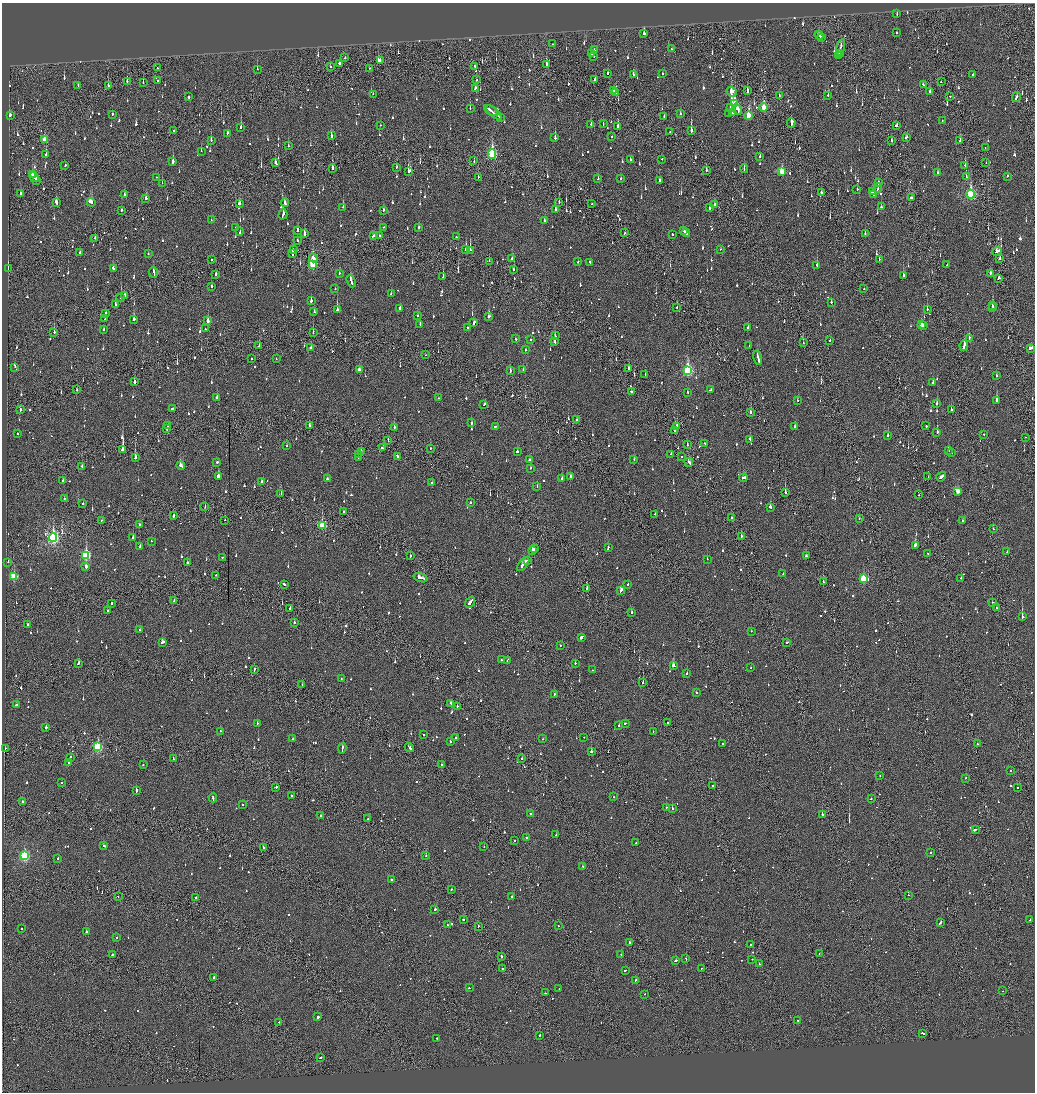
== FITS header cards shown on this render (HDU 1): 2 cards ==
NAXIS1  =                 2065
NAXIS2  =                 2180

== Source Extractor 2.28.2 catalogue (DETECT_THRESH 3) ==
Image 2065 x 2180 px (HDU 1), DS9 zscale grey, zoomed out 1/2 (1 PNG px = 2 x 2 image px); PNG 1037 x 1094 px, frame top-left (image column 1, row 2179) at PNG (2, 3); each listed source drawn as its Kron ellipse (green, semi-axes under 4 px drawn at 4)
Background -0.12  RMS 0.067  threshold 0.2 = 3 sigma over >= 5 px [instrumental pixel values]
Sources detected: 1462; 52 cannot appear on this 1/2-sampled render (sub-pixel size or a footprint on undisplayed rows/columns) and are neither listed nor drawn; of the other 1410, the 500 brightest by FLUX_AUTO listed and drawn (910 fainter detections omitted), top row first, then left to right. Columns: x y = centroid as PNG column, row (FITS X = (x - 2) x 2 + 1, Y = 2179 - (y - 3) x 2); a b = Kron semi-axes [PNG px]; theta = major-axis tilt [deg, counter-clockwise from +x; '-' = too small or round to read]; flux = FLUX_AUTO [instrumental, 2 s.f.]
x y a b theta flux
897 14 2 2 - 56
896 32 2 2 - 77
644 34 3 2 - 570
819 35 4 2 - 250
821 38 3 1 - 120
553 44 2 1 - 59
841 47 8 2 76 270
671 49 2 2 - 130
594 50 2 2 - 93
591 53 2 2 - 240
839 53 2 1 - 120
839 55 3 2 - 130
594 56 2 2 - 120
345 58 2 2 - 250
380 60 3 2 - 61
340 64 3 2 - 700
546 64 3 1 - 230
475 66 2 2 - 67
330 67 2 2 - 120
157 68 2 1 - 67
369 68 2 1 - 120
257 69 2 1 - 70
608 73 2 2 - 53
662 73 2 2 - 92
633 74 2 2 - 87
973 74 3 2 - 140
595 79 3 2 - 70
477 80 2 2 - 150
127 81 4 2 - 96
158 81 2 2 - 96
941 82 2 2 - 73
143 83 2 2 - 390
78 85 2 1 - 58
108 85 2 1 - 300
923 85 2 2 - 83
475 88 3 2 - 110
614 90 3 2 - 58
747 91 3 2 - 290
616 92 3 2 - 120
732 92 5 4 - 220
930 92 3 2 - 66
373 94 2 2 - 70
779 95 2 1 - 97
828 95 2 2 - 57
950 96 2 2 - 63
188 97 2 2 - 230
1016 97 5 2 - 150
734 103 3 2 - 6300
764 107 4 2 - 300
470 108 3 2 - 66
731 108 4 2 - 9400
737 109 6 2 -56 250
491 111 7 1 -33 270
732 112 2 2 - 3100
494 113 10 2 -42 210
112 114 2 2 - 66
680 114 2 2 - 80
728 114 3 2 - 130
10 115 3 2 - 55
664 116 2 2 - 72
749 116 4 3 - 380
500 117 2 2 - 420
942 121 2 2 - 54
791 123 4 2 - 7700
603 124 3 1 - 53
381 125 2 1 - 110
591 125 3 2 - 89
618 126 3 2 - 94
896 126 2 2 - 130
241 127 3 2 - 120
174 131 2 2 - 130
670 131 2 1 - 78
691 131 4 2 - 540
227 133 3 2 - 100
331 136 3 2 - 190
611 137 2 2 - 220
906 137 3 2 - 98
555 138 3 2 - 290
44 140 4 2 - 180
211 140 3 2 - 170
892 141 2 1 - 170
960 141 3 2 - 120
288 146 2 2 - 110
985 148 2 1 - 68
201 151 2 2 - 70
492 154 5 3 - 1100
46 155 3 2 - 78
760 156 2 2 - 71
630 159 2 2 - 82
661 159 2 1 - 320
474 161 2 1 - 54
173 162 3 2 - 250
276 163 4 2 - 110
986 163 2 1 - 73
65 165 2 2 - 81
965 166 3 1 - 91
396 167 3 2 - 62
332 168 3 2 - 230
744 168 4 2 - 150
706 170 3 2 - 69
408 171 4 2 - 570
782 171 4 3 - 320
938 173 3 2 - 97
32 175 3 2 - 140
1007 176 2 2 - 56
34 177 5 3 - 190
156 177 2 2 - 61
966 177 3 2 - 180
478 178 3 2 - 71
598 178 2 2 - 72
621 179 2 2 - 99
36 180 3 1 - 100
659 181 3 2 - 140
162 183 3 1 - 62
878 183 4 2 - 160
878 188 4 2 - 260
857 189 2 2 - 81
821 192 2 2 - 130
873 192 3 2 - 150
20 194 2 2 - 150
873 194 2 2 - 56
971 194 4 3 - 1200
124 195 3 2 - 84
146 198 3 2 - 77
911 198 4 2 - 130
56 202 4 2 - 120
91 202 4 2 - 310
559 202 2 1 - 84
285 203 4 2 - 98
239 204 3 3 - 100
591 204 2 2 - 72
715 204 2 2 - 92
343 207 3 2 - 160
881 207 2 2 - 87
710 208 3 2 - 150
122 210 2 2 - 130
383 210 3 2 - 78
555 210 3 2 - 260
283 214 5 2 - 170
211 220 2 2 - 58
544 220 2 2 - 320
235 227 2 2 - 67
384 227 2 1 - 53
418 227 2 2 - 57
298 230 2 2 - 130
683 231 3 2 - 140
240 232 2 2 - 170
625 233 2 2 - 79
686 233 4 2 - 200
304 234 3 2 - 190
672 234 3 2 - 53
865 234 2 2 - 170
373 236 3 2 - 93
379 236 2 2 - 150
456 237 3 1 - 110
95 238 2 2 - 88
297 240 2 2 - 69
466 249 3 2 - 260
720 249 2 2 - 54
293 250 2 2 - 500
470 250 2 1 - 200
997 251 5 2 - 160
79 252 3 1 - 72
148 254 2 2 - 52
292 254 3 2 - 100
313 258 4 2 - 390
511 259 3 2 - 93
879 259 2 1 - 120
1000 259 2 2 - 55
211 260 2 2 - 88
489 261 2 1 - 76
578 261 2 2 - 89
590 263 3 2 - 110
313 264 3 3 - 760
947 264 2 2 - 67
817 265 3 2 - 260
113 268 3 2 - 150
8 269 3 1 - 70
513 270 2 2 - 130
153 272 5 2 - 170
339 273 2 2 - 87
990 273 3 1 - 190
216 274 2 2 - 87
903 275 3 2 - 130
443 277 2 1 - 84
998 278 3 2 - 75
351 281 6 2 -67 190
211 286 2 2 - 60
335 289 2 2 - 52
864 289 2 1 - 120
391 294 2 2 - 55
124 296 2 2 - 92
121 297 3 1 - 420
311 300 4 2 - 220
831 302 2 2 - 290
115 305 3 2 - 110
992 306 4 2 - 190
677 307 2 2 - 54
400 308 2 2 - 150
992 308 2 2 - 240
927 309 2 2 - 150
337 310 3 2 - 710
314 312 3 2 - 69
106 313 3 2 - 180
418 316 2 2 - 54
489 317 3 2 - 190
105 319 2 2 - 63
134 319 2 2 - 240
208 321 3 2 - 71
474 323 4 2 - 120
420 324 2 2 - 110
921 325 3 2 - 190
924 326 2 2 - 59
467 327 2 2 - 70
748 327 2 2 - 70
104 329 2 2 - 81
205 329 2 2 - 70
54 332 2 2 - 72
313 333 2 2 - 87
555 336 3 2 - 66
969 338 3 2 - 180
515 339 2 2 - 72
531 339 2 2 - 87
830 341 2 2 - 61
555 342 3 2 - 700
803 343 2 2 - 72
749 345 2 2 - 58
259 346 2 2 - 92
964 346 5 2 - 240
311 348 2 2 - 73
1031 348 4 2 - 200
525 350 2 2 - 66
425 355 2 1 - 64
758 358 7 2 -74 300
251 359 2 2 - 65
276 359 2 1 - 62
15 367 2 1 - 66
629 368 3 2 - 77
359 370 3 2 - 91
523 370 2 2 - 85
510 371 3 1 - 97
688 371 4 3 - 1700
645 374 2 2 - 57
996 376 2 2 - 71
135 382 2 2 - 300
933 382 3 2 - 68
77 390 2 2 - 84
710 390 3 2 - 82
631 391 2 2 - 190
688 392 2 2 - 54
217 397 3 2 - 110
438 398 2 2 - 79
798 400 2 2 - 69
997 400 4 2 - 670
484 404 3 2 - 69
937 404 2 2 - 190
172 408 3 2 - 120
20 410 3 1 - 76
951 410 2 2 - 66
750 413 2 2 - 160
577 420 2 2 - 93
471 423 2 2 - 72
168 426 2 1 - 130
309 426 2 2 - 200
496 426 3 2 - 81
677 426 2 2 - 210
926 426 2 2 - 54
394 427 2 2 - 160
795 427 3 2 - 83
167 429 2 1 - 100
674 431 2 1 - 350
937 432 2 2 - 320
17 434 2 2 - 93
984 434 2 1 - 71
888 435 2 2 - 130
1025 437 2 1 - 67
750 439 3 2 - 100
388 441 2 1 - 170
704 443 2 2 - 83
687 445 2 2 - 60
287 446 2 2 - 61
382 448 2 2 - 110
430 448 2 1 - 170
123 450 2 2 - 3900
948 450 2 2 - 240
361 451 4 1 - 100
517 452 2 2 - 92
952 452 2 2 - 76
358 454 2 1 - 110
671 454 2 2 - 120
397 456 3 2 - 130
358 457 2 1 - 150
681 457 2 1 - 120
135 458 3 2 - 450
634 459 2 2 - 130
529 460 2 2 - 53
217 462 2 2 - 180
689 462 4 2 - 180
181 465 4 2 - 440
82 466 2 2 - 81
531 468 2 2 - 71
218 476 3 2 - 3800
570 477 2 2 - 89
928 477 2 2 - 56
941 477 5 2 - 220
743 478 4 2 - 160
327 479 2 2 - 120
562 479 2 2 - 290
63 481 2 2 - 61
261 481 3 2 - 99
432 483 2 2 - 93
537 487 2 2 - 80
958 491 3 3 - 200
785 492 3 2 - 430
281 494 2 2 - 110
918 495 2 1 - 110
64 499 2 2 - 76
470 502 2 2 - 75
83 504 2 2 - 130
205 507 2 1 - 57
770 507 2 2 - 190
344 511 3 2 - 81
655 514 2 2 - 66
173 515 4 2 - 120
731 518 2 2 - 86
859 518 2 2 - 53
102 520 2 2 - 63
225 520 2 2 - 130
962 520 3 2 - 59
139 525 2 1 - 100
322 525 3 3 - 550
993 529 2 2 - 110
741 536 2 2 - 160
133 537 2 2 - 90
53 538 4 3 - 2900
151 541 2 2 - 74
915 545 3 2 - 540
140 547 3 2 - 96
608 548 3 2 - 400
534 549 2 2 - 140
532 550 3 2 - 150
1007 552 2 1 - 90
928 554 2 2 - 56
86 555 4 3 - 1200
410 556 3 2 - 70
806 556 3 2 - 65
222 557 2 2 - 110
707 559 2 2 - 62
528 561 2 2 - 83
8 562 2 2 - 62
187 563 2 2 - 110
523 564 8 2 49 250
86 566 3 2 - 300
783 574 2 2 - 59
216 575 2 2 - 55
14 576 3 3 - 580
421 578 7 2 -18 370
961 578 2 1 - 190
863 579 3 3 - 560
823 582 2 1 - 110
284 584 3 2 - 110
628 584 2 2 - 99
587 588 2 2 - 600
621 590 4 2 - 170
174 601 3 2 - 110
470 602 6 2 51 400
992 602 2 1 - 53
111 603 2 1 - 300
290 608 2 2 - 64
996 608 2 2 - 57
107 611 2 2 - 150
632 612 2 2 - 230
1022 617 2 2 - 2200
294 622 2 2 - 53
27 625 2 2 - 87
139 630 2 2 - 64
751 631 2 2 - 58
581 637 3 2 - 480
163 642 4 2 - 260
787 643 3 2 - 68
560 645 2 2 - 56
501 660 2 2 - 62
507 661 2 1 - 66
78 663 3 2 - 220
575 663 2 2 - 170
673 666 3 2 - 1500
751 667 2 2 - 54
254 669 3 2 - 99
592 670 2 2 - 62
687 673 2 2 - 88
341 679 2 2 - 70
643 683 2 2 - 280
302 685 2 2 - 56
696 692 2 2 - 57
554 694 2 2 - 66
451 703 3 2 - 81
17 705 4 2 - 150
457 706 2 2 - 120
668 722 2 2 - 56
625 723 2 2 - 73
257 724 2 2 - 86
619 726 2 2 - 250
46 727 2 2 - 150
220 731 2 1 - 110
653 732 2 2 - 61
424 735 2 2 - 63
584 737 2 2 - 53
456 738 2 2 - 120
292 739 3 2 - 60
543 739 2 2 - 57
450 741 2 2 - 60
722 743 2 2 - 73
977 744 2 2 - 85
98 747 3 3 - 1200
409 747 5 2 - 200
5 748 2 1 - 250
342 748 5 2 - 160
591 751 3 2 - 440
70 757 3 2 - 110
522 758 2 2 - 71
173 759 2 2 - 55
69 762 2 2 - 86
143 765 2 2 - 69
441 765 2 2 - 190
1011 771 2 2 - 71
880 775 2 1 - 73
966 778 2 2 - 66
61 783 2 1 - 170
713 786 2 2 - 93
276 787 2 2 - 140
1017 788 2 2 - 73
136 791 4 2 - 220
291 795 2 2 - 85
613 797 2 2 - 64
213 798 4 2 - 220
871 798 2 2 - 120
22 801 2 2 - 100
242 805 2 2 - 90
666 808 2 2 - 180
672 808 2 2 - 310
530 814 2 2 - 66
822 815 2 2 - 450
320 816 2 1 - 66
368 819 2 2 - 210
975 829 3 2 - 1100
556 835 2 2 - 53
526 838 2 2 - 200
515 840 2 2 - 94
636 843 2 2 - 97
104 845 3 2 - 140
484 846 2 2 - 63
263 848 3 2 - 100
931 852 2 2 - 110
426 855 2 2 - 130
24 856 3 3 - 1700
58 858 2 2 - 58
583 867 3 2 - 160
392 880 3 2 - 92
451 889 2 1 - 80
908 895 2 2 - 93
118 896 2 2 - 55
512 897 2 2 - 75
196 898 2 2 - 59
435 909 2 2 - 370
463 919 2 2 - 160
1030 920 2 1 - 53
941 922 3 2 - 370
447 924 2 2 - 99
478 926 2 1 - 77
559 926 2 1 - 310
21 928 2 2 - 53
86 932 2 2 - 250
117 937 2 2 - 120
629 942 2 2 - 260
750 945 2 2 - 56
112 954 2 2 - 160
819 954 2 1 - 83
621 955 2 2 - 81
501 957 3 1 - 81
686 959 3 2 - 54
752 959 2 2 - 54
675 961 3 2 - 250
759 964 2 1 - 170
502 968 2 1 - 56
701 968 2 2 - 150
625 970 3 1 - 72
214 977 2 2 - 74
636 980 2 2 - 110
469 988 2 1 - 70
559 989 2 2 - 120
1003 991 2 2 - 54
545 993 2 2 - 60
644 994 2 2 - 61
318 1016 2 2 - 370
798 1020 2 2 - 61
279 1022 2 2 - 58
922 1033 3 2 - 160
540 1035 2 2 - 87
436 1038 2 2 - 54
320 1058 3 2 - 120
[910 fainter detections neither listed nor drawn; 52 sub-pixel or undisplayed-footprint detections neither listed nor drawn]